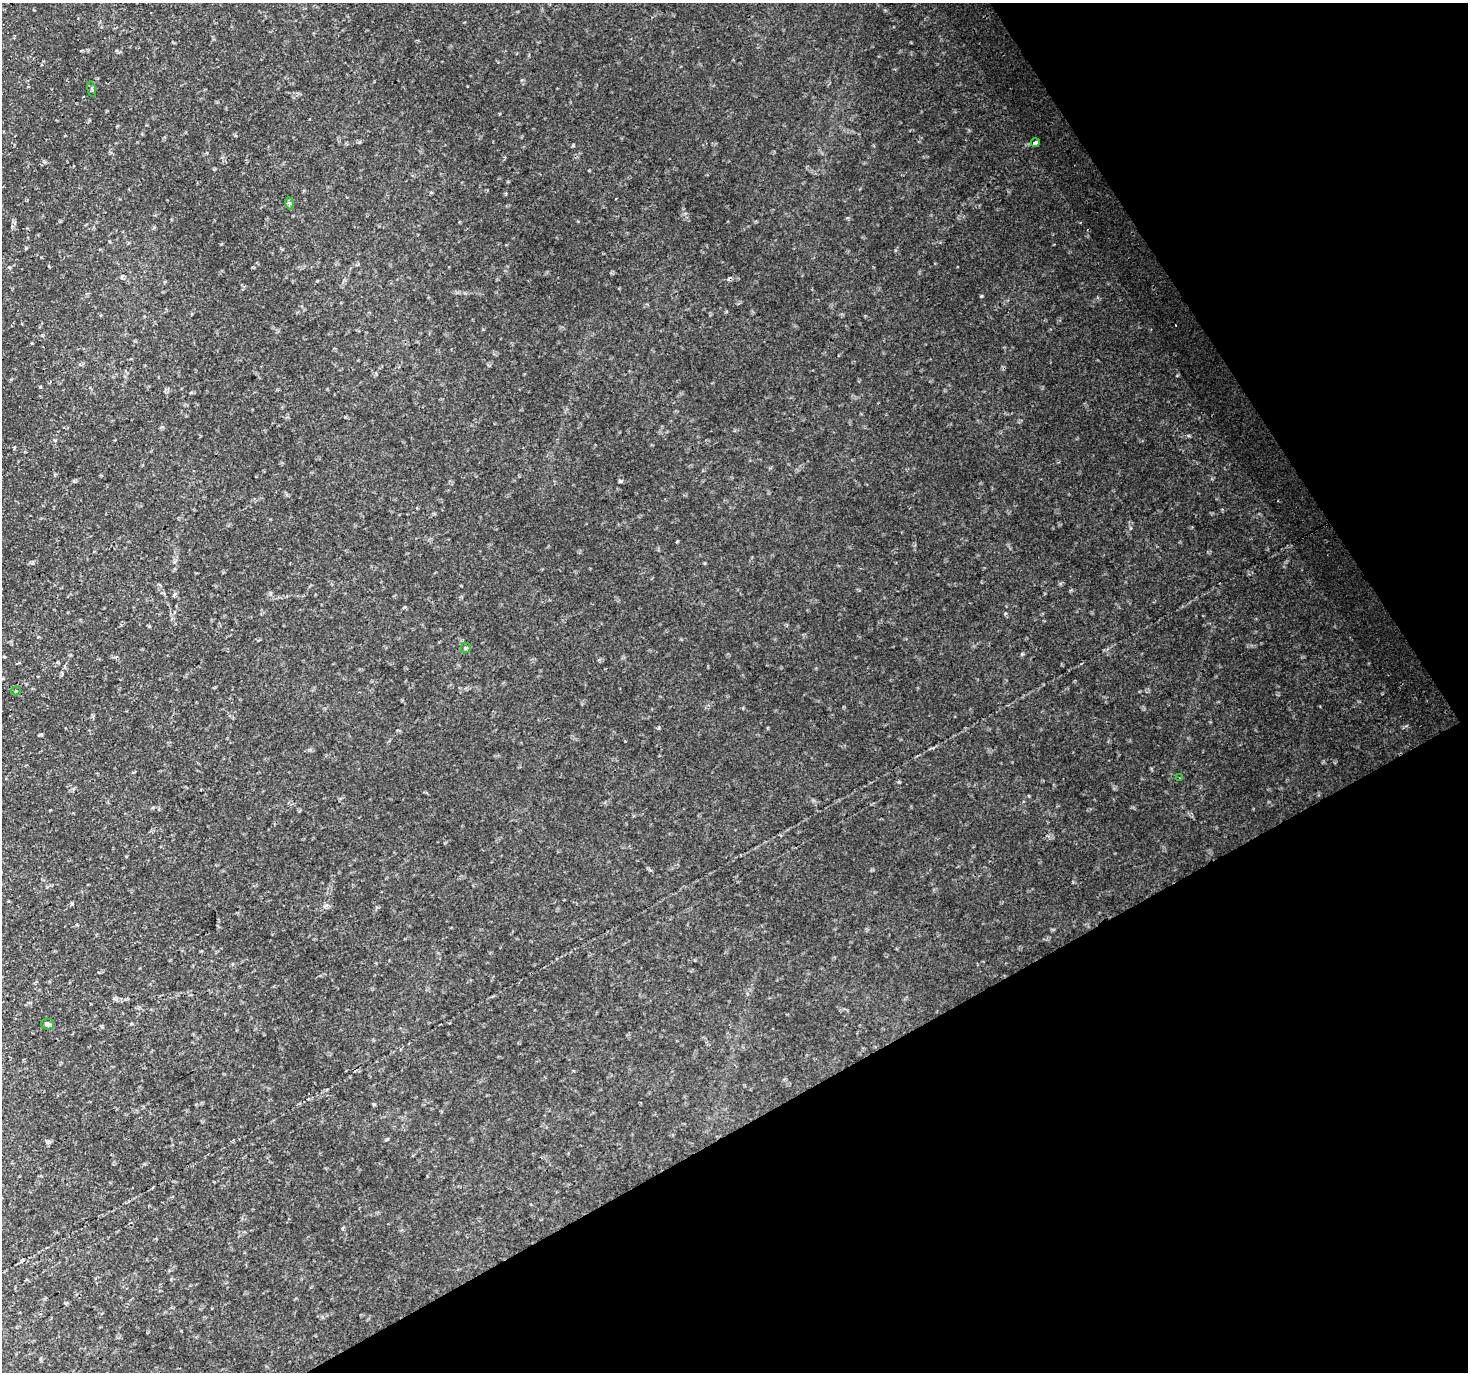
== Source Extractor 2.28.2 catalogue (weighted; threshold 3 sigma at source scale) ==
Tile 12 of 4 x 4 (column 4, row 3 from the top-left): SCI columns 4441-5906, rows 1569-2938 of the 5943 x 5816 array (HDU 1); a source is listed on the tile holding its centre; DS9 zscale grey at full resolution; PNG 1470 x 1374 px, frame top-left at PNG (2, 3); each listed source drawn as its Kron ellipse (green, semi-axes under 4 px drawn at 4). Shown black and unused: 28% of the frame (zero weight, under 2 of 3 exposures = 3% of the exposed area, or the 3 px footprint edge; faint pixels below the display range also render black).
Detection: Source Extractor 2.28.2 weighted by HDU 2 'WHT'; one run over the whole footprint, this tile lists its part. Background 0.0633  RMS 0.015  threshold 0.0661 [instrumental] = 3 sigma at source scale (4.5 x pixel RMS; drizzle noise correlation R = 1.50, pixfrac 1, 0.0396/0.0396 arcsec/px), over >= 5 px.
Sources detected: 9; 2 cosmic-ray / hot-pixel residue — neither listed nor drawn; the other 7 listed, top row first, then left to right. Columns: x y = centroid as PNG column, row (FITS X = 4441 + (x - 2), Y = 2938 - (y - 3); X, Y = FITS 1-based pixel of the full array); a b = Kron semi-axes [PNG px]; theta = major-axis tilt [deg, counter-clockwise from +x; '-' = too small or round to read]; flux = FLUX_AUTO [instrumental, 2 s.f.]
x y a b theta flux
92 89 8 3 -78 1.9
1035 143 4 3 - 30
289 203 6 4 -70 2.3
466 648 5 5 - 1.9
16 691 4 4 - 1.5
1179 778 3 2 - 1
48 1024 6 5 - 3.3